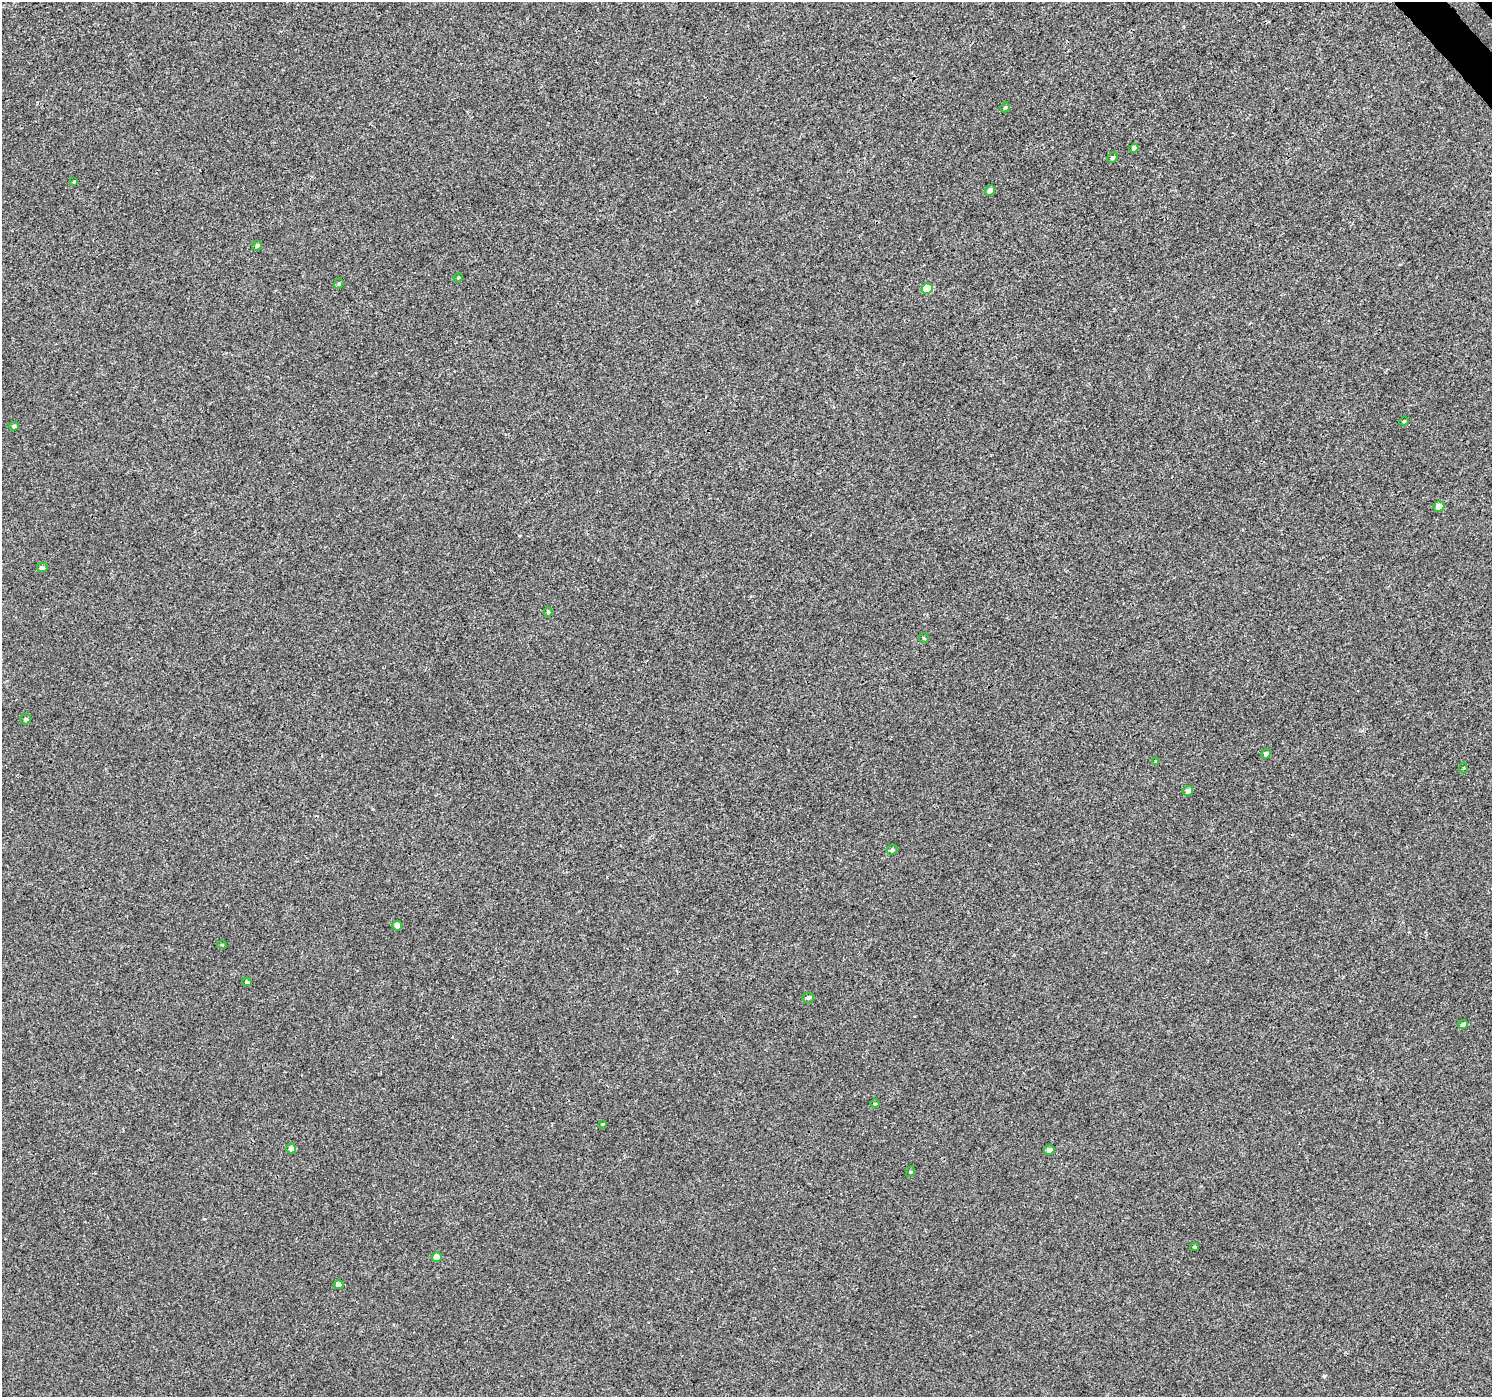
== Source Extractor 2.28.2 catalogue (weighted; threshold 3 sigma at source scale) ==
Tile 10 of 4 x 4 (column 2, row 3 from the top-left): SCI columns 1542-3031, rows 1641-3035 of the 6057 x 6008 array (HDU 1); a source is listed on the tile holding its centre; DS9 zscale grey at full resolution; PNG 1494 x 1399 px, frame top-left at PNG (2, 2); each listed source drawn as its Kron ellipse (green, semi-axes under 4 px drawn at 4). Shown black and unused: <1% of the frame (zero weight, under 3 of 4 exposures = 5% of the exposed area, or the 3 px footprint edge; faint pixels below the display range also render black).
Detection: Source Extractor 2.28.2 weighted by HDU 2 'WHT'; one run over the whole footprint, this tile lists its part. Background -2.34e-04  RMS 0.0036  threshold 0.0163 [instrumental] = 3 sigma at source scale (4.5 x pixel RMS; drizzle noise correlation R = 1.50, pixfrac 1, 0.0396/0.0396 arcsec/px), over >= 5 px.
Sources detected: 34; all 34 listed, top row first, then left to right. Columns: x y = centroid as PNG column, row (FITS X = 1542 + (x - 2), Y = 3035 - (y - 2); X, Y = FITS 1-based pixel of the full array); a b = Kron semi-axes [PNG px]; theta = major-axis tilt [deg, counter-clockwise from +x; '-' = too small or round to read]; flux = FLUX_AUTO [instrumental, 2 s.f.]
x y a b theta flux
1005 107 5 3 - 0.46
1134 148 5 4 - 1.3
1112 158 6 4 44 0.71
74 182 4 3 - 0.4
990 190 5 4 - 2.1
257 246 5 5 - 0.71
458 278 5 4 - 0.33
339 284 5 4 - 0.49
927 289 5 5 - 7.9
1404 421 5 4 - 0.45
14 426 5 4 - 0.71
1439 506 5 5 - 3
42 568 6 5 - 1.1
548 612 5 4 - 0.49
924 638 5 4 - 0.37
26 719 5 5 - 0.91
1266 754 5 4 - 0.94
1156 761 3 3 - 0.35
1464 768 5 3 - 0.33
1188 791 5 5 - 1.6
892 850 6 4 26 0.77
397 926 5 5 - 3.4
222 945 4 4 - 0.36
247 982 4 4 - 0.66
808 998 6 5 - 0.78
1463 1025 5 4 - 0.93
875 1104 5 3 - 0.32
602 1124 4 3 - 0.26
291 1148 5 5 - 1.8
1049 1150 5 4 - 2
910 1172 5 3 - 0.34
1194 1247 4 4 - 0.47
437 1257 5 4 - 4.2
338 1285 5 4 - 2.6
Unlisted compact peaks at least as high as the median listed source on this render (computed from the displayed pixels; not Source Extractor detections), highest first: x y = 1324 1376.